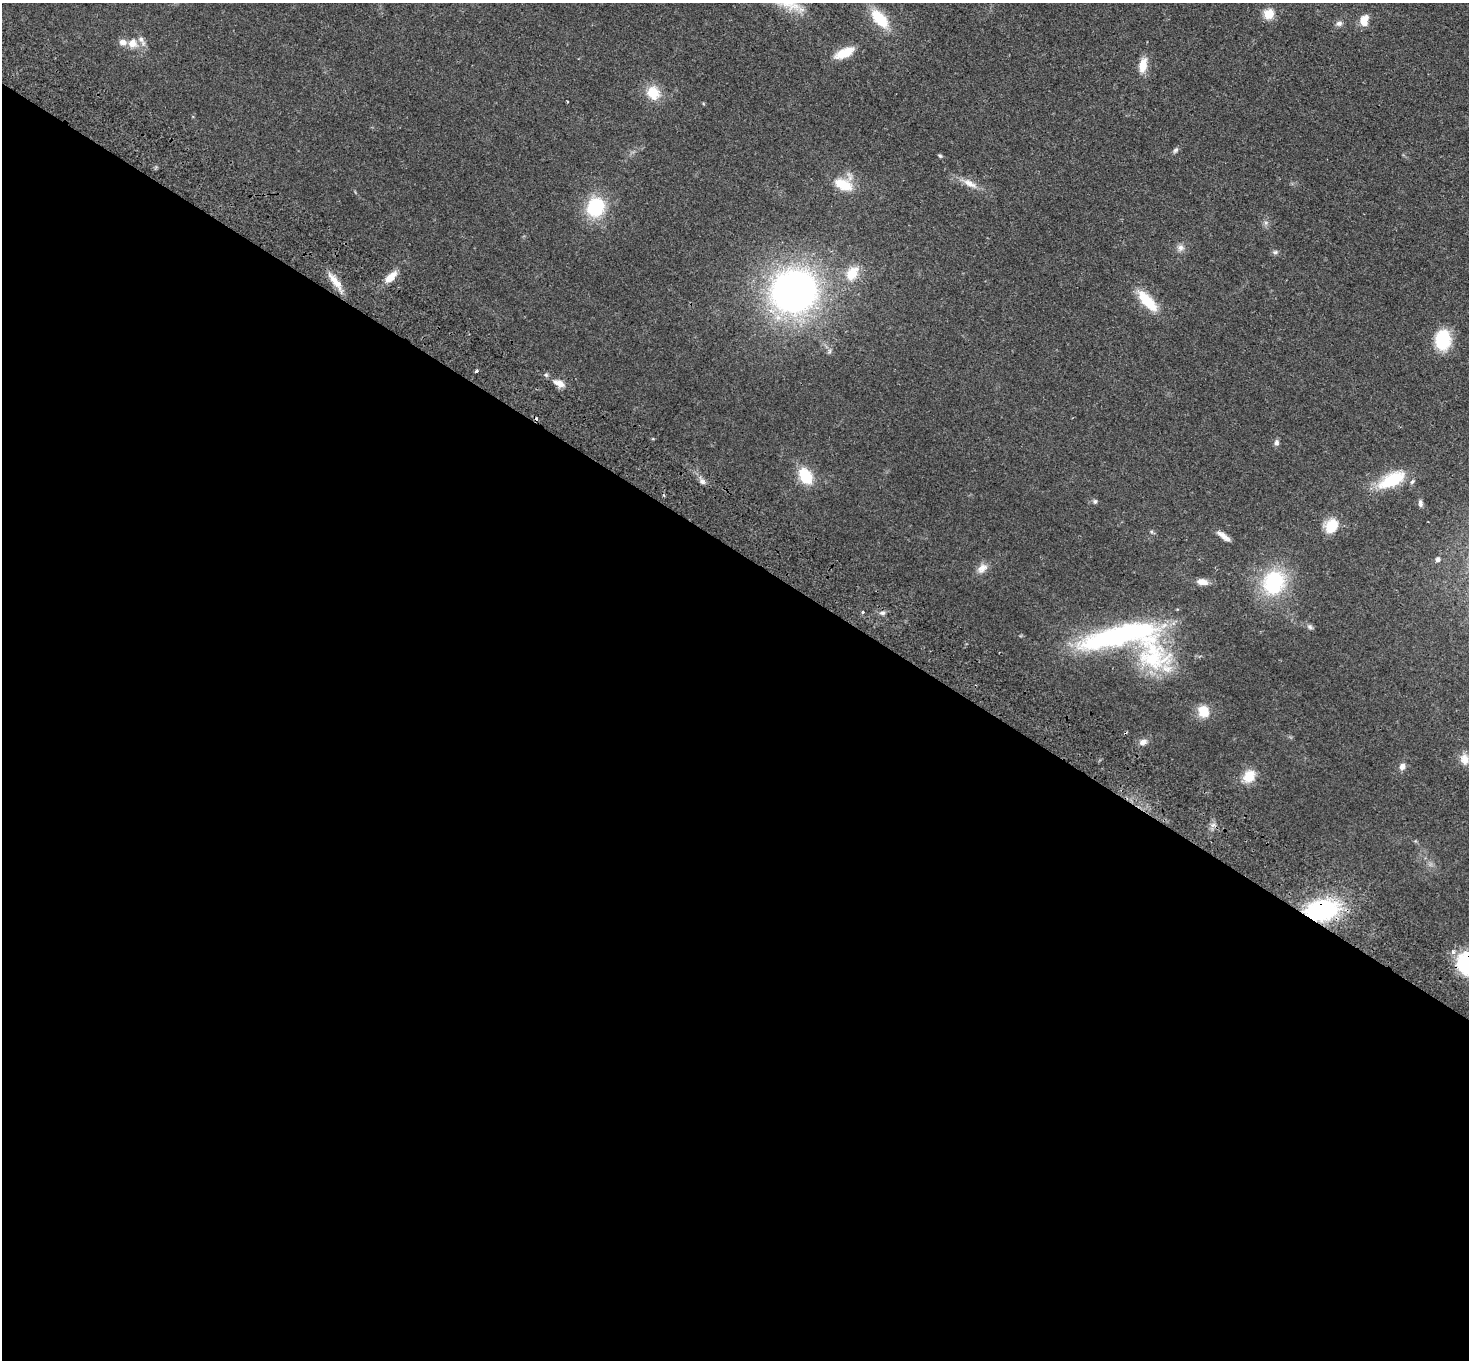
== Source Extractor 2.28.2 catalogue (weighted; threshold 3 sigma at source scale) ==
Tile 14 of 4 x 4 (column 2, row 4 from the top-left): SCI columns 1503-2969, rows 202-1559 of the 5938 x 5974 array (HDU 1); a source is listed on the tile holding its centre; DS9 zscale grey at full resolution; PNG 1471 x 1362 px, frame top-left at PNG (2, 3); no overlay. Shown black and unused: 60% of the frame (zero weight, under 2 of 3 exposures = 3% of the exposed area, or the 3 px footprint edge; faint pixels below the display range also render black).
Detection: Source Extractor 2.28.2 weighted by HDU 2 'WHT'; one run over the whole footprint, this tile lists its part. Background 0.0594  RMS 0.007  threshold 0.0316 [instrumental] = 3 sigma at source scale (4.5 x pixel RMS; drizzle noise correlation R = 1.50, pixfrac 1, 0.05/0.05 arcsec/px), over >= 5 px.
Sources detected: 56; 1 inside a brighter object's white glare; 2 cosmic-ray / hot-pixel residue — not listed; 4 inside a brighter listed object's ellipse — not listed separately; the other 49 listed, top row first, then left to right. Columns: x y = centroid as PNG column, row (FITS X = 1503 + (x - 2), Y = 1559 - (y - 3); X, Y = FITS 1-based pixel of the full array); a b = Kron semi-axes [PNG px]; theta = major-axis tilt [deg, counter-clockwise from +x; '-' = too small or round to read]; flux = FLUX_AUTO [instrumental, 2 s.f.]
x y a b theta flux
1269 14 5 5 - 36
880 19 23 12 -48 23
1364 20 12 9 78 8
1339 23 9 7 1 2.3
132 43 11 10 - 6.9
844 53 26 10 24 13
1143 65 18 9 78 8.7
653 93 17 15 -56 14
567 101 3 2 - 0.64
1175 150 8 5 53 1.6
940 156 5 4 - 0.99
969 183 21 8 -28 6.9
843 185 19 11 -24 18
596 207 17 15 68 42
1181 248 10 9 - 3.2
1275 252 7 6 - 1.5
852 273 20 14 57 14
391 277 15 7 43 8.7
335 281 27 8 -51 8.4
794 291 37 34 18 310
1147 301 29 11 -47 21
1443 340 19 15 -88 33
830 351 7 4 71 1.2
476 371 3 3 - 2.1
559 383 14 7 -24 5.5
1276 442 8 6 82 2.2
805 476 18 12 -58 22
1392 480 33 14 26 30
702 481 8 6 -38 2.4
1095 501 6 5 - 1.2
1420 503 10 5 -84 2
1331 526 17 14 55 14
1223 536 19 6 -36 4.4
1438 559 6 5 - 1.8
982 568 16 9 43 5.2
1202 582 13 7 -11 5
1274 582 27 23 63 52
863 612 3 3 - 2.6
882 613 8 5 8 1.9
1310 627 7 6 - 1.6
1114 636 95 23 13 130
1153 656 62 41 -75 75
1203 711 11 10 - 14
1143 742 10 8 28 3.4
1465 759 14 10 -82 6.4
1402 766 9 7 74 3.2
1249 776 16 12 52 11
1321 910 27 16 9 93
1468 964 20 17 -40 65
Overlapping masked pixels (flux is a lower limit): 3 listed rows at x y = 1143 742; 1321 910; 1468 964
Isophote crosses this tile's border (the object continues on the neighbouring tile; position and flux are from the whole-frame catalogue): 1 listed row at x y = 1468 964